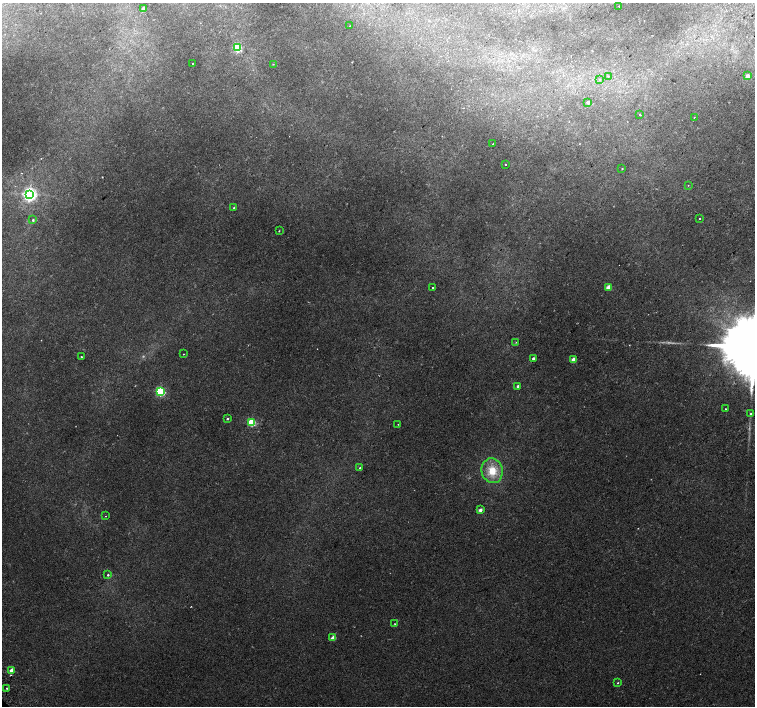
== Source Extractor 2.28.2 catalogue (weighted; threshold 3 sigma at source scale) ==
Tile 10 of 4 x 4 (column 2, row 3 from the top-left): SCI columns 1550-3054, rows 1605-3011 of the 6115 x 6087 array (HDU 1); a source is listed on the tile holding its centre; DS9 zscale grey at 2 x 2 block average (1 PNG px = mean of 2 x 2 image px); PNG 757 x 708 px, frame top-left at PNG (2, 3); each listed source drawn as its Kron ellipse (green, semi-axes under 4 px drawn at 4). Shown black and unused: <1% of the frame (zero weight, under 2 of 3 exposures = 3% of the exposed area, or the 3 px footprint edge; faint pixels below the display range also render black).
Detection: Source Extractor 2.28.2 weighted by HDU 2 'WHT'; one run over the whole footprint, this tile lists its part. Background 0.0423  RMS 0.0045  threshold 0.02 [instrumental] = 3 sigma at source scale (4.5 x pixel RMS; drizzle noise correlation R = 1.50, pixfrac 1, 0.0396/0.0396 arcsec/px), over >= 5 px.
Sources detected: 49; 2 too faint to see at this stretch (2 x 2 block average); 2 cosmic-ray / hot-pixel residue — neither listed nor drawn; the other 45 listed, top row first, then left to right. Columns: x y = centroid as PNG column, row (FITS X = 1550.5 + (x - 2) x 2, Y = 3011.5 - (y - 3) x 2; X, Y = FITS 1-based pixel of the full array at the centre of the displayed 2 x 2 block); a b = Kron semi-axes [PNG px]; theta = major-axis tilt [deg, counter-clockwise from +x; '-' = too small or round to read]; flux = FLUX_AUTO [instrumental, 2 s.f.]
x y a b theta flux
619 7 2 2 - 0.54
144 9 2 2 - 7.5
350 26 2 2 - 0.42
237 48 3 3 - 92
192 63 2 2 - 1.2
273 64 2 2 - 0.57
608 76 3 2 - 0.55
748 76 2 2 - 8.7
599 79 3 2 - 0.73
588 102 2 2 - 4.3
640 115 2 2 - 2.9
694 118 2 2 - 0.78
493 144 2 2 - 0.51
505 164 2 2 - 1.9
622 169 2 2 - 2.2
688 185 2 2 - 0.33
30 194 4 4 - 270
234 208 2 2 - 1.9
700 219 2 2 - 0.78
33 220 2 2 - 1.2
279 231 2 2 - 0.6
433 287 2 2 - 0.84
608 287 3 2 - 15
516 342 2 2 - 0.43
183 354 2 2 - 0.48
81 357 2 2 - 1.3
533 358 2 2 - 2.2
573 360 3 2 - 15
518 386 2 2 - 3.2
160 391 3 3 - 110
725 409 2 2 - 1.6
751 414 3 3 - 1.8
227 419 2 2 - 1.3
251 423 3 3 - 55
398 424 2 2 - 0.36
360 468 3 2 - 1.1
492 471 12 10 -75 18
480 510 3 2 - 4.7
106 516 2 2 - 1.3
108 575 3 2 - 1.2
395 624 2 2 - 0.44
333 638 3 2 - 9.5
11 670 3 2 - 9
618 683 2 2 - 0.75
7 688 2 2 - 0.81
Overlapping masked pixels (flux is a lower limit): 1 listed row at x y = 11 670
Diffuse or blended objects may show on this block-average render without a row.